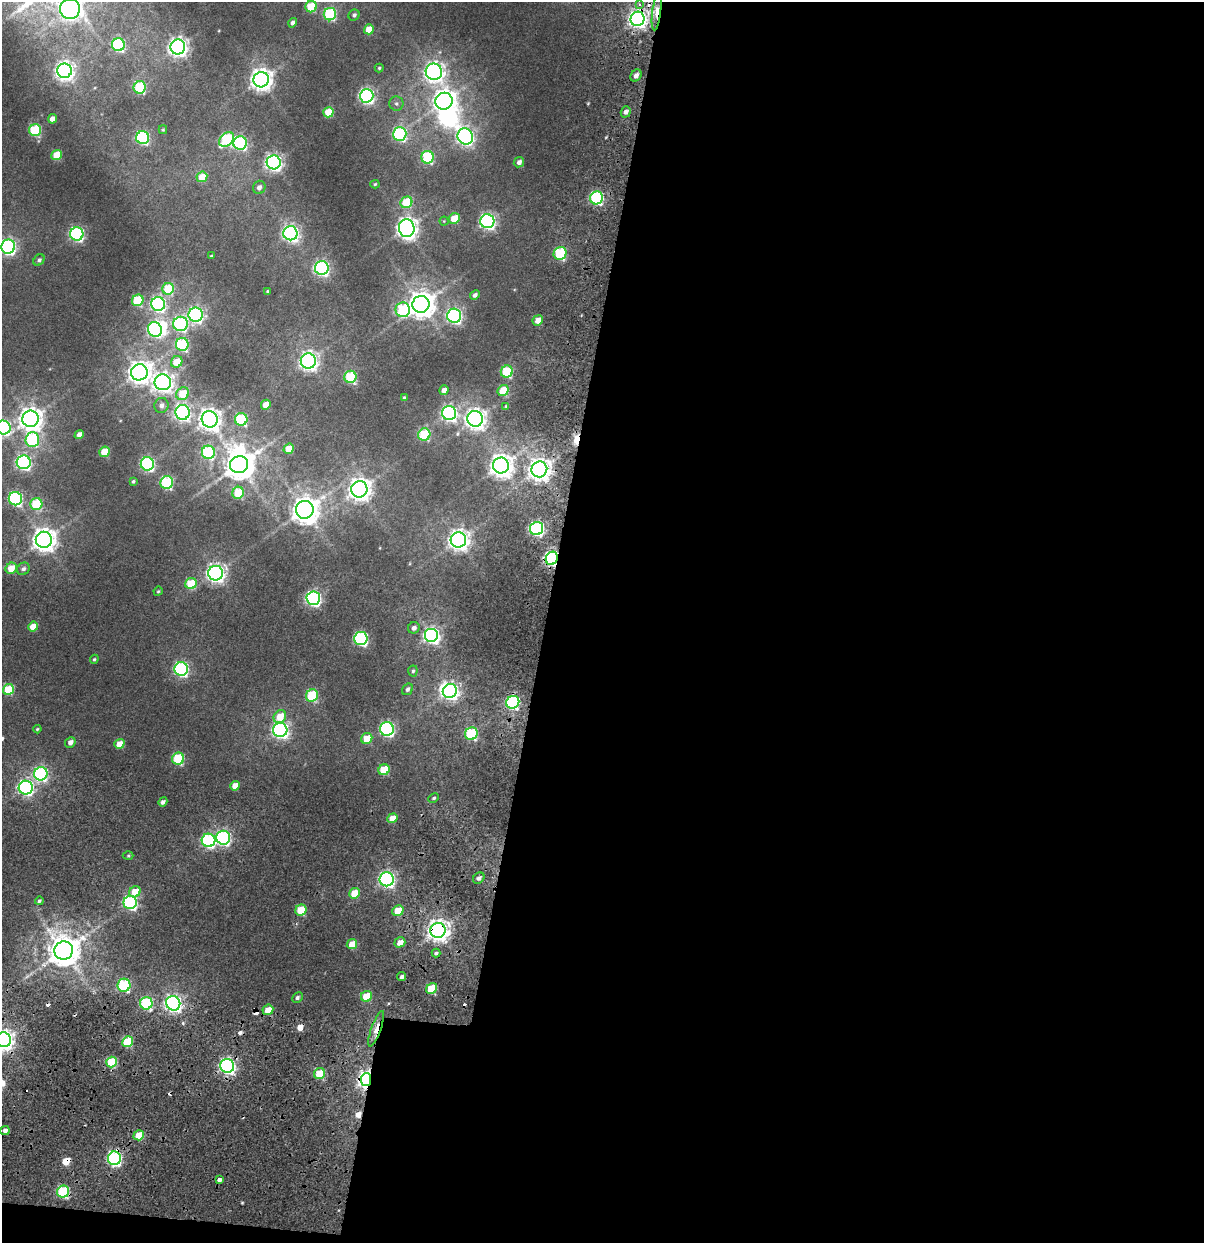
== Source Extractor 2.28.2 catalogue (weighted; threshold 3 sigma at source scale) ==
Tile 16 of 4 x 4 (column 4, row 4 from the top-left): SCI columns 3846-5047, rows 909-2149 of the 5173 x 6321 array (HDU 1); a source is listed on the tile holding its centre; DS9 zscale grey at full resolution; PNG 1206 x 1245 px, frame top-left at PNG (2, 2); each listed source drawn as its Kron ellipse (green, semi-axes under 4 px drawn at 4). Shown black and unused: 57% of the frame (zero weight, under 2 of 5 exposures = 17% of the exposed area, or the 3 px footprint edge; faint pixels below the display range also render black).
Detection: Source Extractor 2.28.2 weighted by HDU 2 'WHT'; one run over the whole footprint, this tile lists its part. Background 0.0107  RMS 0.0055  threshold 0.0249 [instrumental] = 3 sigma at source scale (4.5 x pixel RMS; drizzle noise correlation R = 1.50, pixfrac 1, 0.0396/0.0396 arcsec/px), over >= 5 px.
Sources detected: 191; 4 inside a brighter object's white glare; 12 cosmic-ray / hot-pixel residue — neither listed nor drawn; the other 175 listed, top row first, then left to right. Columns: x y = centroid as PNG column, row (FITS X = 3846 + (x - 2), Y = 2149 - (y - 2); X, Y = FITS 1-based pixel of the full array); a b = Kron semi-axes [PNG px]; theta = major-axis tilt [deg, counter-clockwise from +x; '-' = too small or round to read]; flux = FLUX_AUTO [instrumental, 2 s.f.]
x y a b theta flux
640 4 4 3 - 1.3
311 7 6 5 - 20
70 9 10 10 - 240
657 12 19 4 83 4.8
330 14 6 6 - 54
354 15 6 5 - 1.2
638 19 7 7 - 270
293 23 5 4 - 1.9
369 29 5 5 - 9.2
118 45 6 6 - 64
178 47 7 7 - 270
379 68 4 4 - 0.63
64 71 7 7 - 250
434 72 8 8 - 280
636 75 6 5 - 2.5
261 80 8 7 - 410
140 87 6 6 - 43
367 96 7 6 - 130
444 101 9 8 - 400
396 104 7 7 - 1.4
328 112 5 5 - 15
626 112 6 5 - 1.9
52 119 5 4 - 3.5
35 130 6 6 - 41
163 130 4 4 - 0.52
400 134 7 6 - 81
465 137 8 7 - 180
143 138 6 6 - 79
227 140 8 6 43 42
240 143 7 6 - 82
57 155 5 5 - 17
428 157 6 6 - 48
274 162 7 7 - 200
519 162 5 4 - 2.2
202 177 5 5 - 11
375 184 5 4 - 0.59
259 187 7 6 - 2.3
597 198 6 6 - 88
406 202 6 5 - 21
454 218 5 5 - 11
444 221 4 4 - 0.44
487 221 7 7 - 160
407 228 9 8 - 360
290 233 7 7 - 170
77 234 6 6 - 110
8 247 7 7 - 140
560 253 7 6 - 45
211 256 4 3 - 0.75
39 260 6 5 - 1.1
322 268 7 7 - 130
168 289 6 5 - 25
267 291 4 3 - 0.5
475 295 5 4 - 1.8
138 300 6 5 - 33
158 304 7 7 - 130
421 304 8 8 - 700
403 310 7 7 - 45
196 315 7 7 - 130
454 316 7 7 - 140
538 320 5 4 - 5.3
180 324 7 7 - 93
155 329 7 6 - 110
182 344 6 6 - 56
308 361 7 7 - 250
177 362 6 5 - 12
139 372 8 8 - 430
507 372 6 6 - 36
350 377 6 6 - 42
163 382 8 8 - 290
444 390 5 4 - 3.1
503 390 6 5 - 16
183 394 7 6 - 14
404 398 4 3 - 0.8
161 405 7 7 - 2.1
266 405 5 4 - 6.7
506 406 4 3 - 0.4
182 412 7 7 - 160
449 413 7 7 - 150
30 419 8 8 - 450
210 419 8 8 - 400
241 419 6 6 - 45
475 419 8 8 - 340
3 427 7 7 - 110
79 434 5 4 - 3.6
424 435 6 6 - 37
32 440 7 7 - 54
289 449 5 5 - 9.8
104 452 5 5 - 15
208 452 7 6 - 54
24 462 7 7 - 130
147 464 6 6 - 95
239 465 9 8 - 990
501 465 8 8 - 440
539 469 8 7 - 420
133 481 3 3 - 0.72
167 483 6 6 - 54
359 489 8 8 - 440
238 493 6 5 - 21
15 499 7 6 - 93
36 504 6 6 - 34
305 510 9 8 - 670
537 529 7 6 - 110
44 540 8 8 - 480
458 540 8 7 - 360
552 558 7 6 - 120
11 568 6 5 - 9.7
23 569 7 5 39 1.5
216 573 7 7 - 250
191 584 6 5 - 21
158 591 5 4 - 0.55
313 598 7 7 - 150
33 626 5 4 - 8.5
414 628 6 5 - 2
432 635 7 7 - 160
361 639 7 6 - 93
94 659 5 4 - 0.65
181 669 7 6 - 110
413 671 5 4 - 0.9
8 689 6 5 - 25
407 689 6 5 - 1.3
450 691 7 6 - 210
312 695 6 6 - 37
513 702 7 6 - 80
280 717 7 5 51 10
37 729 4 4 - 0.6
387 729 7 7 - 120
280 730 7 7 - 170
471 734 6 6 - 44
367 738 6 5 - 10
70 742 5 5 - 2.4
119 744 5 4 - 7.1
178 759 6 6 - 40
384 770 6 5 - 19
41 774 7 6 - 88
235 786 5 4 - 6.1
26 788 7 7 - 140
434 798 6 4 28 0.78
163 802 5 4 - 1.6
392 818 5 4 - 6.9
223 838 7 7 - 120
208 840 7 6 - 88
128 856 5 3 - 0.58
479 878 6 5 - 1.6
387 879 7 7 - 160
135 892 6 5 - 11
354 893 6 5 - 11
39 901 4 4 - 0.95
130 903 6 6 - 87
301 910 6 5 - 19
398 911 6 5 - 11
438 930 7 7 - 390
400 942 6 4 34 4.1
352 944 5 5 - 7.4
64 951 9 9 - 1100
436 953 4 4 - 0.83
402 977 5 4 - 1.4
124 985 6 6 - 60
432 989 6 5 - 20
366 996 6 5 - 14
297 998 6 4 46 1.2
146 1003 6 6 - 55
173 1003 7 7 - 200
268 1010 6 5 - 7
376 1029 19 5 70 4.7
3 1040 7 7 - 310
128 1042 6 5 - 24
111 1062 6 5 - 26
227 1066 7 7 - 150
320 1074 6 5 - 23
366 1080 6 5 - 230
5 1130 4 4 - 2.1
139 1135 5 5 - 11
114 1158 7 6 - 110
219 1180 3 3 - 4.1
63 1192 6 6 - 45
Overlapping masked pixels (flux is a lower limit): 8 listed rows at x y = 657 12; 638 19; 552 558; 438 930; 376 1029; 227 1066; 366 1080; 114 1158
Isophote crosses this tile's border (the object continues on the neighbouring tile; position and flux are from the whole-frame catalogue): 4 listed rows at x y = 70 9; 8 247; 3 427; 3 1040